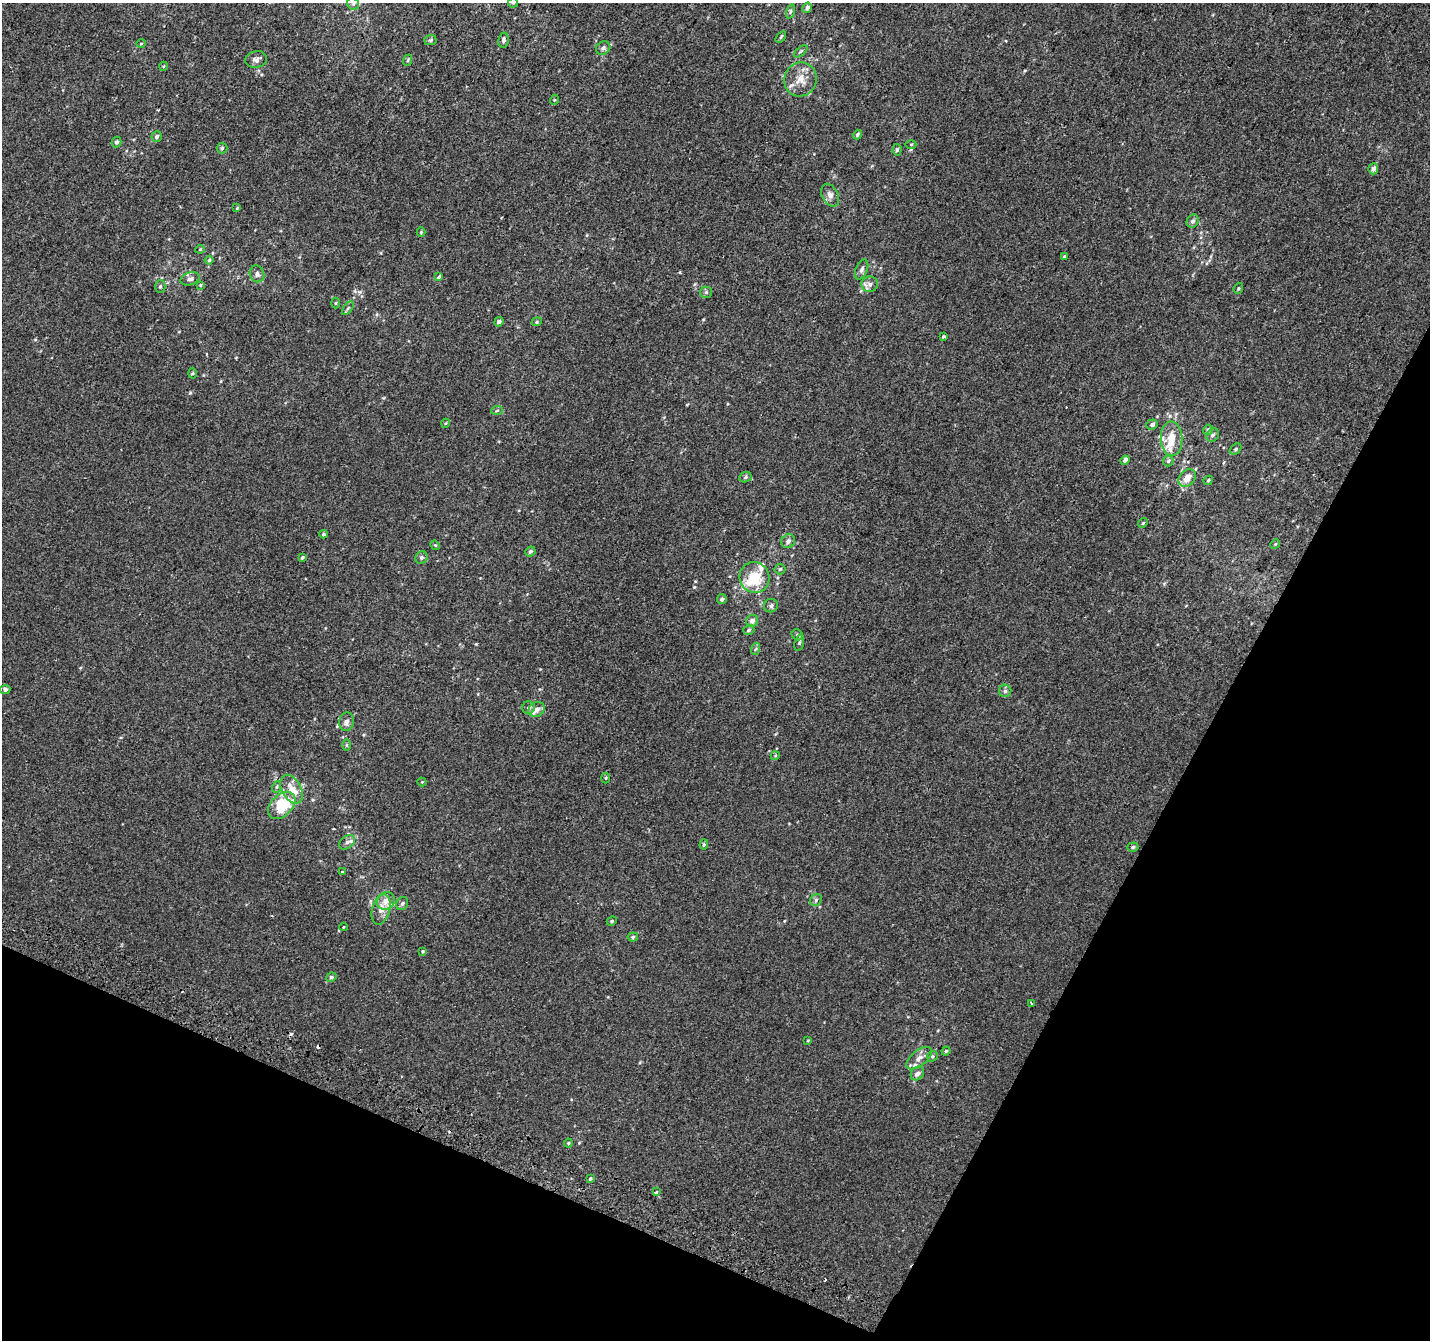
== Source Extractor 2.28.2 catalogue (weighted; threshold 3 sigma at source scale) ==
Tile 15 of 4 x 4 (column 3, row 4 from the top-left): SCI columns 2883-4310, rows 306-1643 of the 5758 x 5899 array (HDU 1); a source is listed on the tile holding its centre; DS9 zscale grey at full resolution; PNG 1432 x 1342 px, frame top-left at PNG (2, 3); each listed source drawn as its Kron ellipse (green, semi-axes under 4 px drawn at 4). Shown black and unused: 24% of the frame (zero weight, under 2 of 3 exposures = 2% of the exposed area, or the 3 px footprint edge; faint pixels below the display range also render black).
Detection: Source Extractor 2.28.2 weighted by HDU 2 'WHT'; one run over the whole footprint, this tile lists its part. Background 2.19e-04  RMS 0.0036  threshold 0.0161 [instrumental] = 3 sigma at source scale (4.5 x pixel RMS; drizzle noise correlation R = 1.50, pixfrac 1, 0.0396/0.0396 arcsec/px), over >= 5 px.
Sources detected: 124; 6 cosmic-ray / hot-pixel residue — neither listed nor drawn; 11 inside a brighter listed object's ellipse — not listed separately; the other 107 listed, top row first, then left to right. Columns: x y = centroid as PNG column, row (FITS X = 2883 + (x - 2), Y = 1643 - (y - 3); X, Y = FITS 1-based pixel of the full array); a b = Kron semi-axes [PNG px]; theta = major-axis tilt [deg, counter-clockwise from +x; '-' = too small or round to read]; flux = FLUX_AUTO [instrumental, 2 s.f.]
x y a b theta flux
513 3 5 5 - 0.45
353 4 6 5 - 0.82
807 8 5 4 - 1.3
790 12 7 3 71 0.48
781 37 6 3 53 0.4
431 40 6 5 - 0.53
503 40 7 5 78 0.82
141 44 4 3 - 0.29
603 48 8 6 38 1.2
801 51 8 3 40 0.43
256 59 11 8 10 1.4
408 60 6 3 71 0.42
164 66 4 3 - 0.27
800 79 17 16 - 5.2
554 100 5 3 - 0.27
857 135 5 3 - 0.58
157 136 5 5 - 0.91
117 142 5 4 - 1
911 144 5 3 - 0.36
222 148 5 5 - 0.54
897 150 6 4 85 0.62
1373 169 5 5 - 1.4
830 195 12 8 -62 1.8
237 208 4 4 - 0.26
1193 221 7 5 59 0.91
421 232 4 4 - 0.36
200 249 4 4 - 0.32
1065 256 4 2 - 0.26
209 260 4 4 - 0.48
862 269 10 5 67 1.2
257 274 8 7 - 1.3
439 277 4 3 - 2.2
190 279 9 6 17 1.1
870 284 8 8 - 1.5
200 285 4 4 - 0.39
160 286 6 5 - 0.65
1238 288 6 4 69 0.51
706 292 6 5 - 0.64
335 303 5 3 - 0.35
348 308 8 4 54 0.67
499 322 5 4 - 0.95
537 322 5 4 - 0.4
944 336 4 3 - 0.8
192 373 5 3 - 0.39
497 410 6 4 5 0.5
446 423 4 3 - 0.26
1152 424 6 5 - 0.97
1208 430 5 4 - 0.69
1213 435 7 5 57 0.85
1172 439 17 11 -89 4.9
1235 449 6 4 44 0.56
1125 460 5 4 - 1.9
1168 461 5 5 - 0.57
745 477 6 5 - 0.6
1187 478 10 7 47 3.2
1208 480 5 4 - 0.47
1143 523 5 4 - 0.43
323 534 4 4 - 0.56
788 541 7 6 - 1.1
1275 544 5 4 - 0.38
435 545 5 4 - 0.36
530 551 5 5 - 0.74
302 558 4 3 - 0.54
421 558 6 6 - 0.81
780 569 5 5 - 0.5
754 577 15 14 - 11
722 599 5 4 - 0.77
771 606 7 6 - 1
752 621 6 6 - 1.6
749 630 6 5 - 0.71
797 635 6 5 - 0.56
799 643 8 4 73 0.59
755 649 6 4 69 0.49
5 689 5 4 - 1.1
1005 691 6 6 - 0.83
528 708 6 6 - 0.77
537 709 8 7 - 2.1
347 722 9 7 83 1.7
347 745 6 4 90 0.42
775 756 4 3 - 0.3
606 778 5 3 - 0.33
422 782 4 4 - 0.31
277 787 6 3 70 0.41
292 789 15 9 -62 4.3
282 805 16 10 44 14
347 842 9 6 38 1.1
704 844 5 4 - 0.53
1133 847 6 4 18 0.63
342 872 4 3 - 0.29
816 900 6 5 - 0.67
386 901 9 8 - 3.1
402 904 7 5 59 0.81
381 909 15 9 75 2.9
612 921 5 4 - 0.44
343 927 4 3 - 0.23
633 937 5 4 - 0.58
423 951 4 3 - 0.39
331 977 5 4 - 0.69
1032 1003 4 2 - 0.53
808 1040 4 3 - 0.31
946 1051 4 4 - 0.47
932 1056 6 5 - 0.57
919 1058 15 7 39 2.5
917 1073 7 6 - 1.4
568 1143 4 4 - 0.37
590 1178 3 3 - 0.93
656 1192 4 3 - 0.94
Isophote crosses this tile's border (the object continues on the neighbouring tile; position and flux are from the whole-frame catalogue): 1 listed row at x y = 513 3